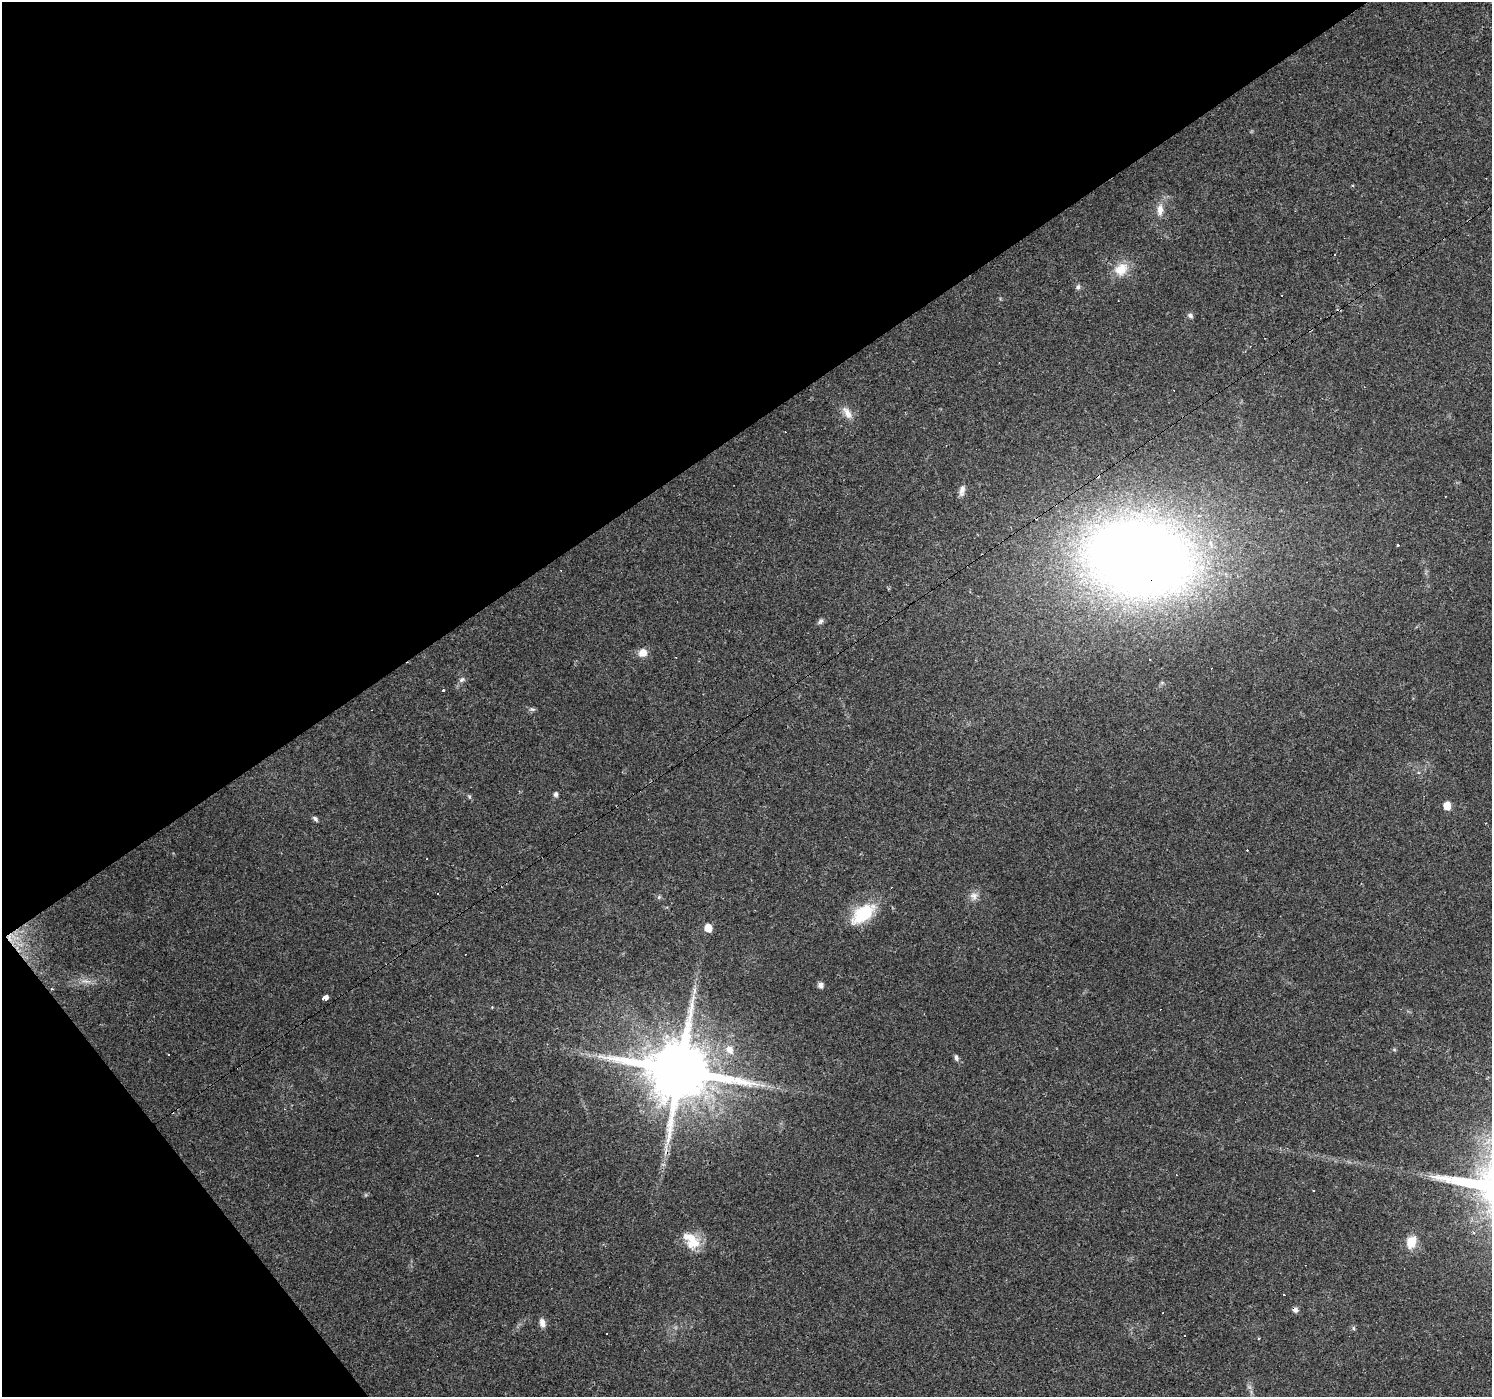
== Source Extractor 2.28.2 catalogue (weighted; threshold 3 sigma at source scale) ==
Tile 5 of 4 x 4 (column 1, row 2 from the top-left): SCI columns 1-1490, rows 2919-4313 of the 5961 x 5898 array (HDU 1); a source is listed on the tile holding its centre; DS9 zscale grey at full resolution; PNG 1494 x 1399 px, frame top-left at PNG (2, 2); no overlay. Shown black and unused: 35% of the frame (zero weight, under 3 of 4 exposures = <1% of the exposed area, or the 3 px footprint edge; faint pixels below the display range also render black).
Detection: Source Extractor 2.28.2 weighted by HDU 2 'WHT'; one run over the whole footprint, this tile lists its part. Background 0.0723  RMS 0.0043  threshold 0.0195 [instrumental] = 3 sigma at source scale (4.5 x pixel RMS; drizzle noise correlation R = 1.50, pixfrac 1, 0.0396/0.0396 arcsec/px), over >= 5 px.
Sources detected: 63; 24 cosmic-ray / hot-pixel residue — not listed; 1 inside a brighter listed object's ellipse — not listed separately; the other 38 listed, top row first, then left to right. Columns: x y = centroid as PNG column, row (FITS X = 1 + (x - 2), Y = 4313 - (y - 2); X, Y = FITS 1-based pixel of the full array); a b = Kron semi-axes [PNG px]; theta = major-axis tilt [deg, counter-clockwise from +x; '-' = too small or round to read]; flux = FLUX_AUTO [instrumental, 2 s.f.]
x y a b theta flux
1160 210 16 8 86 3.8
1334 255 3 2 - 0.38
1121 269 19 15 32 8.1
1078 287 7 6 - 1.1
1190 316 6 5 - 1.3
847 413 19 9 -57 4
962 490 16 7 78 2.3
1397 545 3 3 - 3.7
1139 558 71 50 -10 740
820 621 9 6 41 1.2
643 653 9 8 - 4.7
462 680 9 6 39 1.3
443 690 3 3 - 1.7
532 709 9 5 -17 0.98
556 794 6 5 - 1.2
469 796 6 4 -45 0.66
1447 806 6 5 - 7.2
315 819 8 5 -51 1
974 896 11 10 - 2.7
659 897 6 5 - 0.7
863 914 34 18 37 19
708 928 6 6 - 6.1
86 981 14 5 -9 2.4
821 985 6 5 - 2.2
694 991 11 4 85 1.7
325 997 4 3 - 18
730 1050 13 9 -62 4.1
168 1054 2 2 - 0.44
956 1058 9 5 -73 1.2
680 1071 18 16 10 4700
762 1085 8 5 -10 1.7
1411 1242 16 11 71 7.1
695 1243 27 14 22 8.6
1295 1309 6 5 - 2
542 1323 11 7 -78 2.7
1353 1328 6 4 -89 0.65
1184 1335 3 2 - 0.41
1259 1339 3 3 - 0.9
Overlapping masked pixels (flux is a lower limit): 3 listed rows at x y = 1139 558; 680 1071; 1295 1309